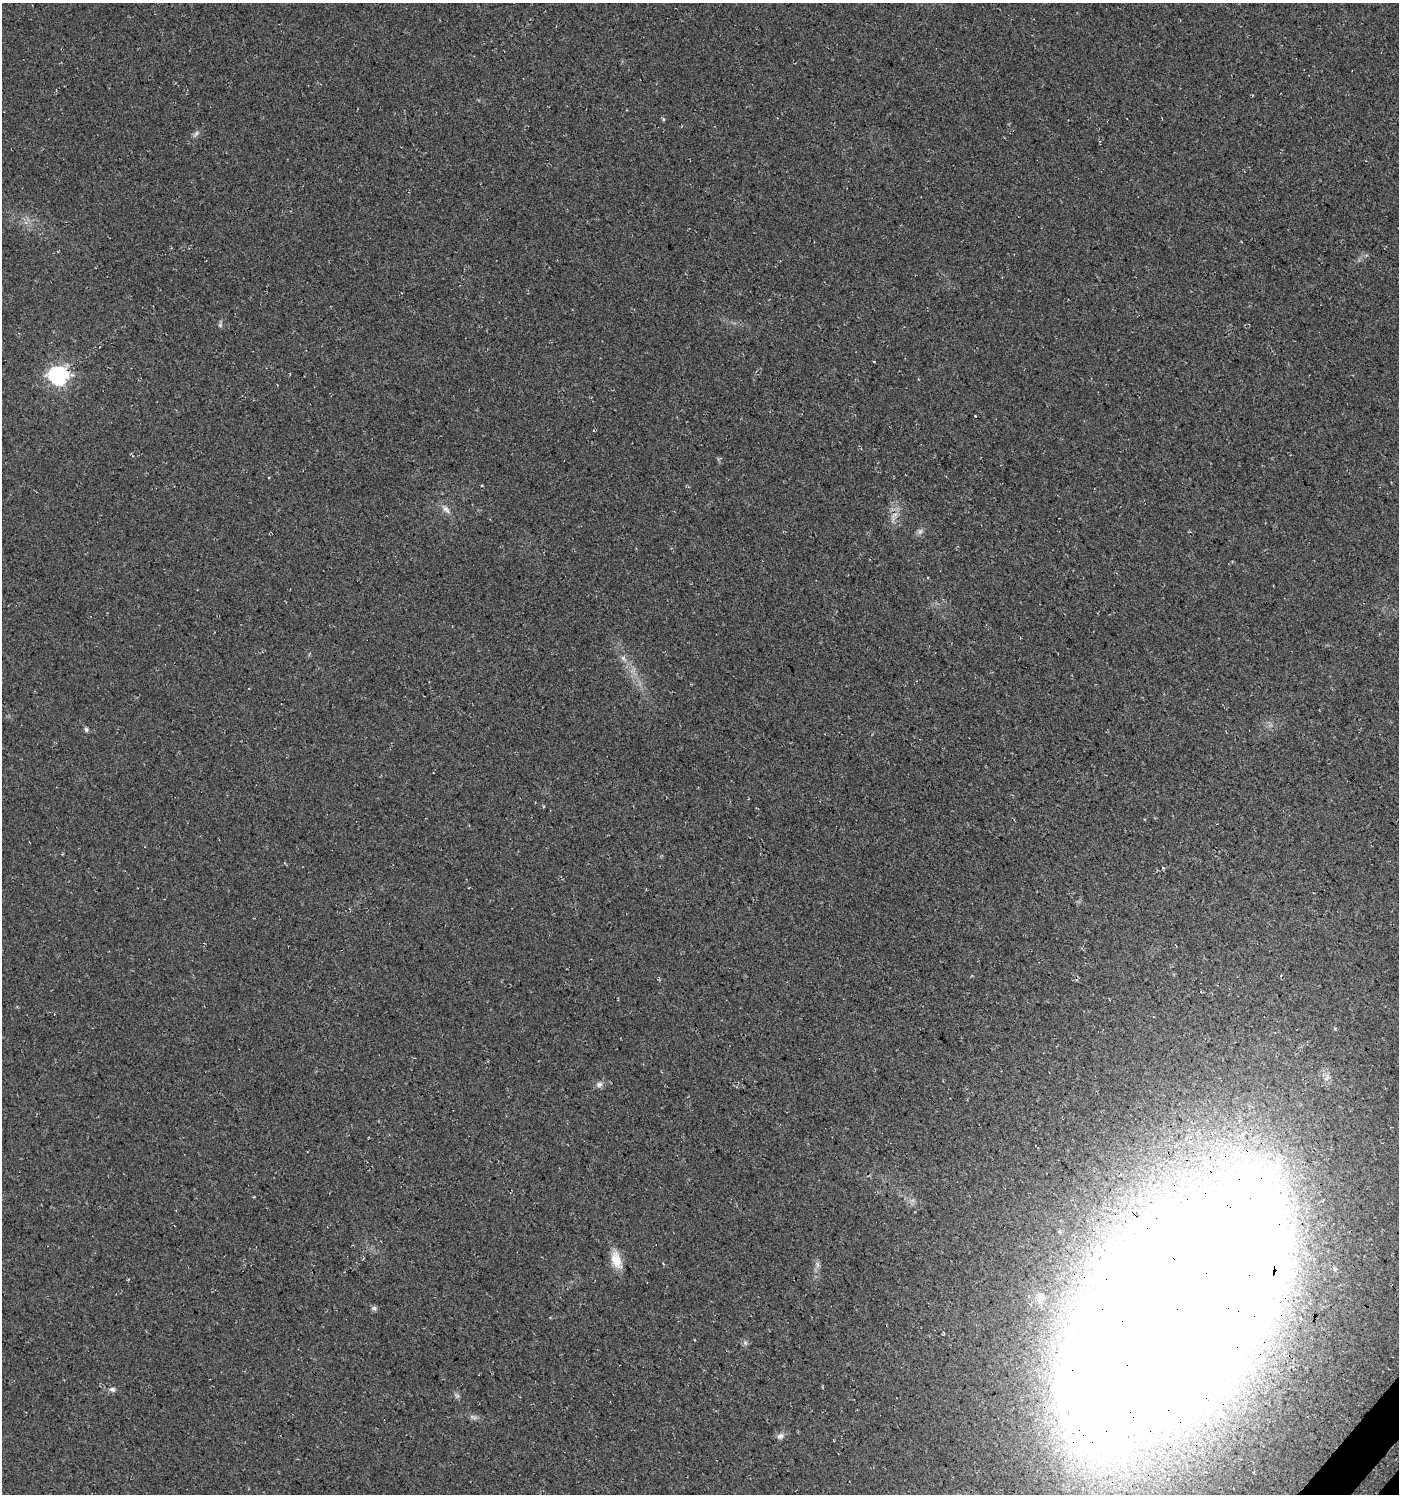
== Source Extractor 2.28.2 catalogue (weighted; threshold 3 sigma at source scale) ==
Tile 6 of 4 x 4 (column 2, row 2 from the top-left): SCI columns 1670-3066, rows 3028-4519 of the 6067 x 6059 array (HDU 1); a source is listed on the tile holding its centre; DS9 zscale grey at full resolution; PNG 1401 x 1496 px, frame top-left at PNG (2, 3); no overlay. Shown black and unused: <1% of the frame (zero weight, under 3 of 4 exposures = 5% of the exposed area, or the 3 px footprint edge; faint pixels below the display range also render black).
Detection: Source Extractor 2.28.2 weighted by HDU 2 'WHT'; one run over the whole footprint, this tile lists its part. Background 0.03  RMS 0.0079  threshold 0.0358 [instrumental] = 3 sigma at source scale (4.5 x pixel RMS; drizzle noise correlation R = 1.50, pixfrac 1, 0.0396/0.0396 arcsec/px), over >= 5 px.
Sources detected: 17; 1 too faint to see at this stretch — not listed; the other 16 listed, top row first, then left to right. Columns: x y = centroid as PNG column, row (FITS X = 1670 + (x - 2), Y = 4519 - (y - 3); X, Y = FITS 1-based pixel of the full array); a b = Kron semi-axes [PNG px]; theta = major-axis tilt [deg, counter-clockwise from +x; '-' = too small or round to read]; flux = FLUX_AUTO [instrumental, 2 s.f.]
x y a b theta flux
663 119 5 3 - 0.93
196 134 10 5 48 2.1
220 325 6 5 - 1.5
59 376 8 7 - 300
975 416 3 3 - 2.3
446 509 13 7 -48 4.3
920 531 8 6 68 2.4
623 658 8 5 -45 2.1
86 729 5 5 - 1.8
599 1084 9 8 - 2.9
616 1260 22 11 -72 12
374 1308 8 5 -1 1.8
1174 1310 174 79 54 6400
112 1389 9 7 -8 2.3
457 1395 7 4 -19 1.4
780 1436 10 7 29 2.8
Overlapping masked pixels (flux is a lower limit): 1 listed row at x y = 1174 1310